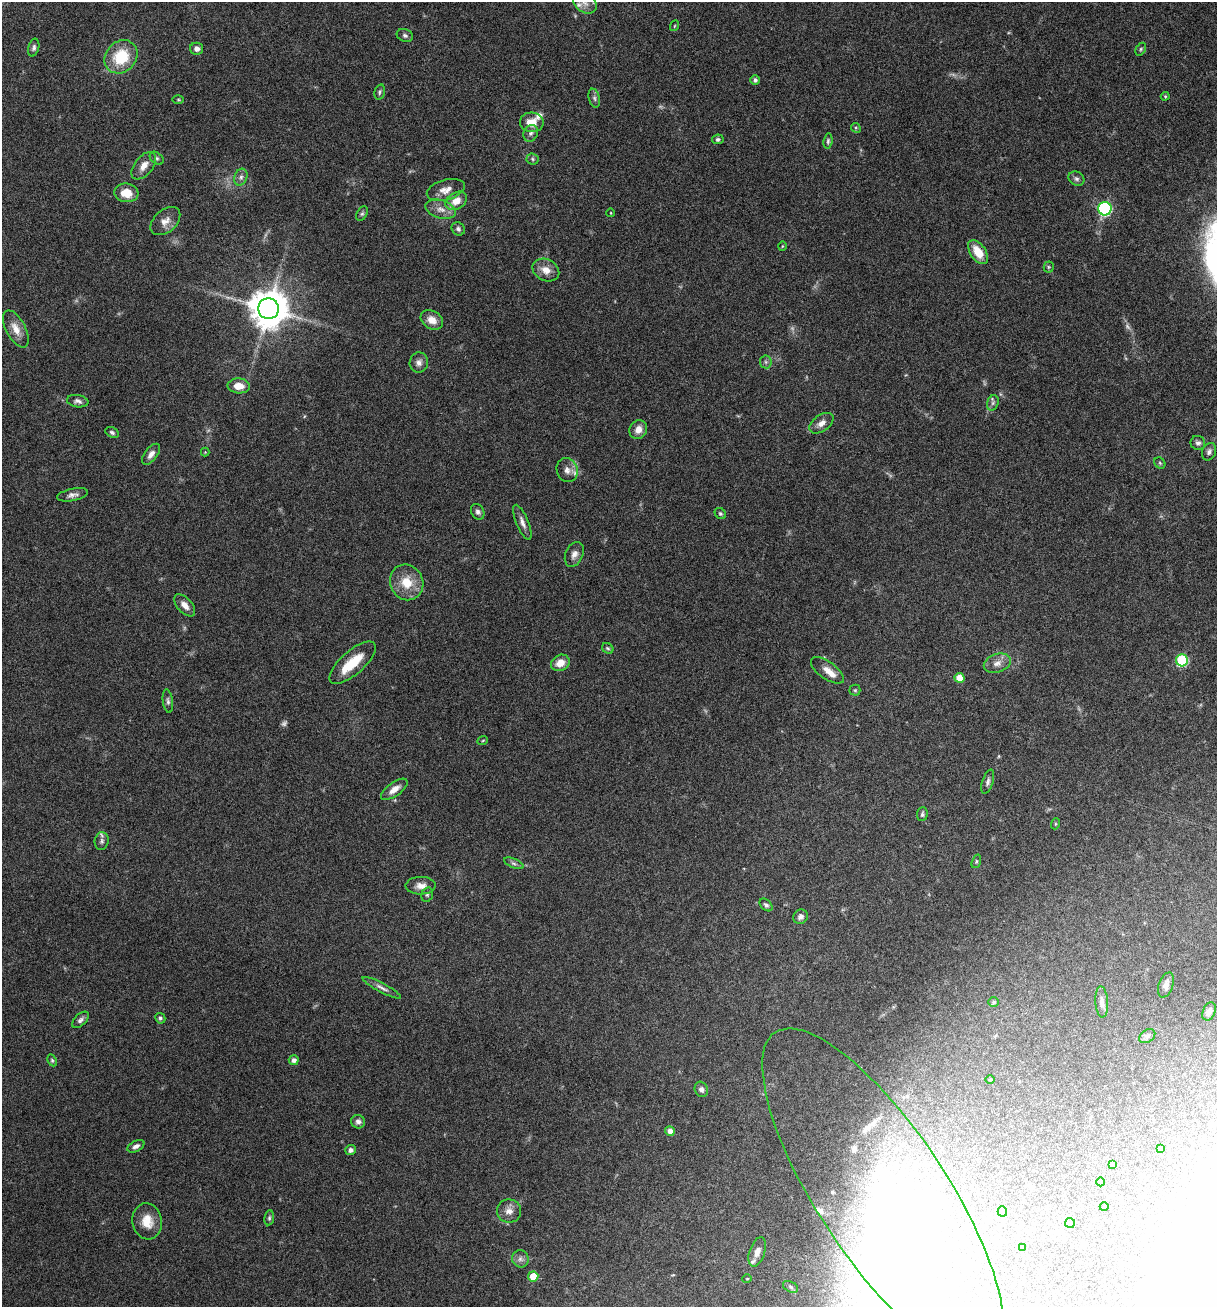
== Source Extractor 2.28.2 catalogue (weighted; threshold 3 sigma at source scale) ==
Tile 6 of 4 x 4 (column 2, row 2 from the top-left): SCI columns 1402-2616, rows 2620-3924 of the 5307 x 5252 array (HDU 1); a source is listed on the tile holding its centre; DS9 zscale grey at full resolution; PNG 1219 x 1309 px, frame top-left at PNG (2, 2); each listed source drawn as its Kron ellipse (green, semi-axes under 4 px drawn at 4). Nothing masked; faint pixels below the display range render black.
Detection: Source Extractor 2.28.2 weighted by HDU 2 'WHT'; one run over the whole footprint, this tile lists its part. Background 0.0462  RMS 0.0032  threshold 0.013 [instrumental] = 3 sigma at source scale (4.09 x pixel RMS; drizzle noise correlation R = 1.36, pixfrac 0.8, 0.05/0.05 arcsec/px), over >= 5 px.
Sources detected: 136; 7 too faint to see at this stretch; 7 inside a brighter object's white glare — neither listed nor drawn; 10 inside a brighter listed object's ellipse — not listed separately; the other 112 listed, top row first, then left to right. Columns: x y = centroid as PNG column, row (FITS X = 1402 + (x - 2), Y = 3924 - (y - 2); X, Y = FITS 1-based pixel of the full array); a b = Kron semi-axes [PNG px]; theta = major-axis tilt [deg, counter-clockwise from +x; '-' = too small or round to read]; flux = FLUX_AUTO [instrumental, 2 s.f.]
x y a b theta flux
585 3 12 9 -30 2
674 26 5 3 - 0.26
405 35 8 6 -22 0.72
34 48 9 5 75 0.78
197 49 6 6 - 1.3
1141 49 7 4 61 0.45
121 57 18 15 45 12
755 80 5 4 - 0.88
380 92 8 5 75 0.59
1165 96 4 4 - 0.31
594 98 9 5 -76 0.81
178 100 5 3 - 0.32
532 122 12 9 -7 3.9
856 128 5 4 - 0.36
531 133 8 7 - 1
718 139 6 5 - 0.53
828 141 7 4 83 0.54
157 158 8 5 -40 0.6
533 159 6 5 - 0.54
144 166 16 9 52 2.8
241 177 8 6 71 1
1076 179 8 6 -29 0.84
446 190 19 10 16 3
126 193 12 9 -6 4.6
456 201 11 8 32 3.4
441 209 15 9 -17 2.6
1105 209 7 6 - 41
611 213 4 3 - 0.2
362 214 8 5 62 0.59
165 221 17 11 40 2.6
458 229 7 6 - 0.76
782 246 5 3 - 0.25
978 252 13 7 -56 5.6
1049 267 5 5 - 0.39
546 270 14 10 -26 3.1
268 309 10 10 - 860
432 320 12 9 -33 2.8
16 329 20 9 -62 3.5
419 362 10 9 - 1.4
766 362 6 6 - 0.63
239 386 11 7 -4 3.7
78 401 11 6 -9 1.1
993 403 8 5 70 0.78
821 423 14 8 35 2
638 429 10 8 62 2.4
112 432 7 5 -27 0.64
1198 443 7 7 - 0.92
205 452 4 4 - 0.25
1209 452 9 7 67 1
151 454 12 6 52 1.7
1160 463 6 5 - 0.43
567 470 12 10 -69 2.1
72 495 16 6 12 1.4
478 512 8 6 -60 0.97
720 514 6 5 - 0.47
522 522 19 6 -68 1.7
574 554 13 8 66 1.7
407 582 18 16 -65 6.8
185 605 13 7 -48 2.1
608 648 6 5 - 0.46
1182 660 6 6 - 25
353 663 29 11 42 7.8
560 663 10 7 28 3.4
997 663 14 9 18 2.3
827 670 19 8 -35 3.1
959 678 5 5 - 3.8
855 690 5 5 - 0.46
168 701 12 5 -82 0.85
483 740 5 3 - 0.29
988 782 12 5 73 0.92
394 789 16 6 36 2.4
922 814 7 5 85 0.6
1055 824 5 3 - 0.29
102 841 9 7 82 1
976 861 7 4 72 0.45
514 863 10 4 -23 0.78
421 886 15 9 2 2.2
427 895 7 5 73 0.59
766 905 7 5 -44 0.69
800 917 8 7 - 1.1
1166 985 13 7 70 1.4
382 988 21 4 -28 1.4
994 1002 5 5 - 0.4
1102 1002 15 6 -86 1.6
1209 1011 9 6 68 1.2
160 1018 5 5 - 0.58
80 1020 10 5 44 0.99
1147 1036 9 6 35 0.71
52 1060 6 4 -63 0.42
294 1060 5 5 - 1.2
990 1079 4 3 - 0.26
701 1089 8 6 -65 0.98
358 1122 7 6 - 1.1
670 1131 5 4 - 1.5
136 1146 9 5 27 1.1
1161 1149 4 4 - 0.49
350 1150 5 5 - 1
1113 1164 3 3 - 0.44
1101 1182 4 4 - 0.95
883 1195 195 64 -57 110
1104 1207 4 3 - 0.22
509 1211 12 11 - 2.4
1002 1211 5 5 - 2.7
269 1218 7 5 81 0.57
147 1221 18 15 -81 5.1
1070 1223 5 5 - 0.43
1022 1247 4 4 - 0.63
757 1252 15 7 71 2.1
520 1259 9 8 - 1.2
533 1276 5 5 - 6
747 1279 5 3 - 0.23
791 1287 8 5 -28 0.71
Isophote crosses this tile's border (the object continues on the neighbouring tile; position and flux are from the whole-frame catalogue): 1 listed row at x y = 585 3